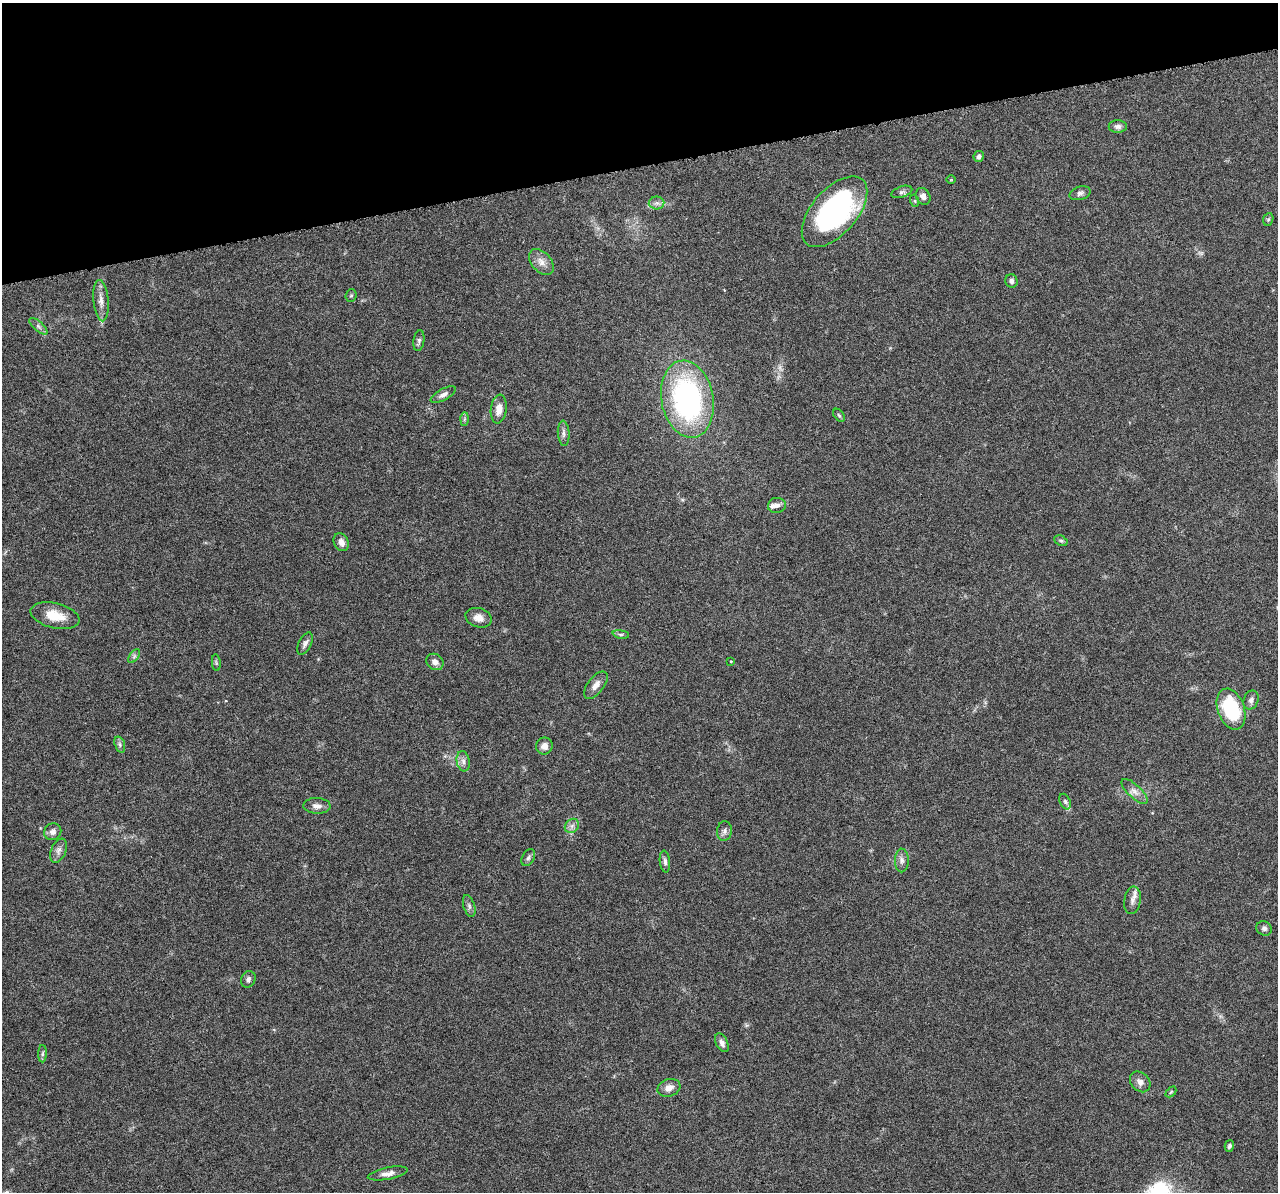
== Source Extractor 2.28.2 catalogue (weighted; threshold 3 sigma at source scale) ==
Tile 3 of 4 x 4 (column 3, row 1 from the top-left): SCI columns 2554-3829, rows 3618-4807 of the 5108 x 4904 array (HDU 1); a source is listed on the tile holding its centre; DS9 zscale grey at full resolution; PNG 1280 x 1194 px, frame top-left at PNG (2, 3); each listed source drawn as its Kron ellipse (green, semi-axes under 4 px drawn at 4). Shown black and unused: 14% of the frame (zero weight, under 3 of 6 exposures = <1% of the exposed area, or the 3 px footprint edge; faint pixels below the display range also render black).
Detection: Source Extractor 2.28.2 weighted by HDU 2 'WHT'; one run over the whole footprint, this tile lists its part. Background 0.0444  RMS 0.0026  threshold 0.0106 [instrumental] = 3 sigma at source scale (4.09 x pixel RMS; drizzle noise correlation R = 1.36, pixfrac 0.8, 0.0396/0.0396 arcsec/px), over >= 5 px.
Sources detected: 62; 1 too faint to see at this stretch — neither listed nor drawn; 1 inside a brighter listed object's ellipse — not listed separately; the other 60 listed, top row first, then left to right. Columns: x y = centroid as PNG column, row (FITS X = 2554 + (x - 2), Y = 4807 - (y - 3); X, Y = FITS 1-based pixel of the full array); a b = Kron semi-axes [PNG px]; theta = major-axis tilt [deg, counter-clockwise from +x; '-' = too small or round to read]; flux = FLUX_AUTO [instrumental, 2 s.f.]
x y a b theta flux
1118 126 9 6 0 0.82
979 157 6 5 - 0.66
951 179 4 3 - 0.23
902 192 11 5 18 0.71
1080 193 11 6 16 0.77
923 196 9 7 -60 1.2
915 201 6 4 -72 0.28
657 203 8 6 1 0.8
834 212 42 22 49 48
1268 219 6 5 - 0.35
541 262 15 9 -47 1.9
1011 281 6 6 - 0.81
351 296 6 5 - 0.35
101 301 21 7 -85 2
38 326 11 4 -41 0.73
419 341 10 5 80 0.66
443 395 14 5 29 1.1
687 399 39 26 -79 51
499 409 14 8 83 2.1
839 415 7 4 -53 0.39
464 419 6 4 88 0.41
564 433 12 6 -86 0.87
777 505 9 7 9 0.97
1061 541 7 4 -28 0.43
341 542 9 7 -62 1.4
55 616 25 12 -14 4.8
478 618 13 9 -17 2
621 634 8 4 -8 0.44
305 643 12 6 64 0.85
134 656 8 4 54 0.51
731 661 3 2 - 0.25
435 662 9 7 -39 1.2
216 663 8 3 -85 0.35
596 685 16 8 52 1.7
1251 700 10 7 68 0.93
1231 709 21 13 -70 16
120 744 8 5 -71 0.58
544 746 8 8 - 1.5
463 761 10 6 -80 1.1
1134 791 17 6 -44 1.5
1065 802 8 5 -64 0.56
317 806 14 8 -2 1.4
572 826 8 6 45 0.9
724 831 10 7 85 0.89
53 832 9 8 - 1.1
59 851 13 7 66 1.2
528 858 9 6 60 0.7
902 860 12 7 89 1.1
665 862 11 5 -83 0.74
1132 900 14 8 81 1.4
469 906 11 5 -72 0.77
1264 928 8 7 - 0.72
248 979 8 7 - 0.75
722 1043 10 6 -64 1
42 1054 9 4 89 0.49
1140 1082 11 9 -46 1.4
669 1088 11 8 18 1.8
1171 1092 6 4 45 0.31
1229 1146 6 4 74 0.5
388 1173 20 6 10 1.5